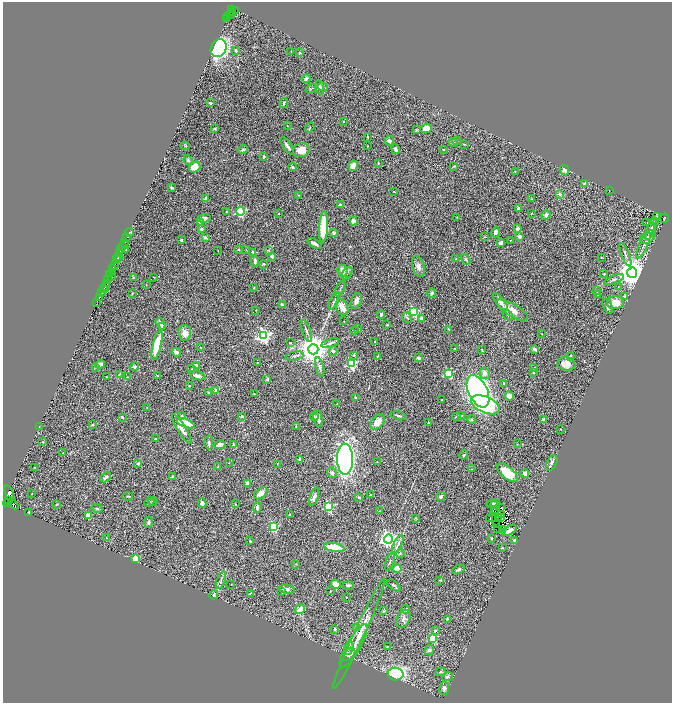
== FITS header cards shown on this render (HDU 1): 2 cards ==
NAXIS1  =                 1339
NAXIS2  =                 1402

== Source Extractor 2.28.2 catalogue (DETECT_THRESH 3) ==
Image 1339 x 1402 px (HDU 1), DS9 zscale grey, zoomed out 1/2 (1 PNG px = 2 x 2 image px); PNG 674 x 705 px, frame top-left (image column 2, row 1402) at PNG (3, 2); each listed source drawn as its Kron ellipse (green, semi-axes under 4 px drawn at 4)
Background 0.643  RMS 0.039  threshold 0.118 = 3 sigma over >= 5 px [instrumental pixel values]
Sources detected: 367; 36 cannot appear on this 1/2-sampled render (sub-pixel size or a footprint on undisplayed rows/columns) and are neither listed nor drawn; the other 331 listed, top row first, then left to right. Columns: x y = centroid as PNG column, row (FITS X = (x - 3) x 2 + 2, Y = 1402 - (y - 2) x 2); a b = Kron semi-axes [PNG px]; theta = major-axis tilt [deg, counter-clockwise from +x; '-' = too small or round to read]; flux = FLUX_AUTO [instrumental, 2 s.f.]
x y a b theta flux
231 10 2 1 - 79
235 10 3 2 - 120
232 13 4 1 - 12
231 15 3 1 - 26
228 17 3 2 - 81
227 19 2 1 - 27
219 48 9 7 63 1300
236 50 3 2 - 13
291 51 2 1 - 2.6
300 53 3 2 - 6.3
306 79 4 3 - 16
320 87 7 4 -84 13
323 87 5 3 - 9.2
311 89 5 3 - 8
210 103 3 2 - 12
284 103 5 3 - 8
344 121 2 2 - 9.7
287 126 2 2 - 2.9
310 127 5 3 - 8.6
426 128 6 4 21 74
215 129 3 3 - 6.4
417 130 3 3 - 7.4
367 137 4 2 - 5
389 141 5 4 - 29
457 141 4 3 - 7.5
453 142 5 3 - 8.9
464 144 3 2 - 4.3
185 146 4 3 - 6.1
287 146 10 3 -57 26
367 146 2 2 - 2.8
396 149 5 4 - 21
243 150 5 3 - 15
301 150 8 7 - 100
443 150 2 2 - 3.3
264 156 4 2 - 6.9
188 160 5 4 - 9.3
378 163 3 3 - 5.8
353 166 5 4 - 60
454 166 4 3 - 5.3
195 167 6 5 - 63
292 167 4 3 - 10
564 170 5 4 - 16
515 172 3 2 - 2.3
584 183 4 2 - 5.2
172 188 3 2 - 7.8
609 190 2 1 - 2.1
394 192 2 2 - 4.1
560 194 3 2 - 45
299 195 3 2 - 3.3
205 199 4 2 - 22
532 199 2 2 - 2.9
340 205 4 3 - 11
518 208 2 2 - 21
226 211 2 2 - 5.1
240 211 4 3 - 570
279 213 2 2 - 3.9
531 213 2 2 - 4
546 215 5 4 - 19
657 216 2 2 - 6.1
457 217 2 2 - 2.3
204 218 6 4 5 34
664 218 4 2 - 69
353 221 4 4 - 33
200 222 3 3 - 4.8
647 222 2 1 - 23
654 222 4 1 - 5.8
652 226 8 3 73 14
323 227 15 4 86 270
201 229 2 2 - 45
517 229 3 3 - 17
650 231 9 3 70 19
129 232 4 3 - 7.3
496 232 5 4 - 23
334 233 3 3 - 18
127 237 3 1 - 10
484 237 3 3 - 5.1
519 237 3 3 - 21
648 237 9 5 35 24
205 238 2 2 - 35
181 240 2 2 - 37
510 241 2 1 - 2.4
125 242 2 1 - 17
315 243 8 3 -32 30
501 243 3 3 - 29
643 245 14 3 66 29
123 246 3 1 - 53
239 249 3 2 - 7.9
246 249 2 1 - 2.2
121 250 2 2 - 76
126 250 3 1 - 5.2
218 250 2 1 - 2.6
269 250 3 2 - 5.8
252 252 3 3 - 8.5
120 254 3 1 - 96
625 255 12 3 -69 18
119 256 2 2 - 120
272 256 3 3 - 17
601 257 3 2 - 3.1
118 258 2 1 - 78
456 259 2 2 - 4.7
466 259 6 4 -56 13
116 260 2 1 - 110
255 261 5 3 - 14
264 264 4 3 - 11
114 265 5 2 - 440
418 266 10 6 -72 43
112 269 2 1 - 0.76
343 271 6 4 -65 57
112 272 4 3 - 320
347 273 7 3 56 16
632 273 5 5 - 13000
604 274 4 3 - 6.1
110 275 3 2 - 170
112 277 3 1 - 40
133 277 3 3 - 5.3
154 277 2 1 - 1.9
108 279 3 2 - 220
614 280 10 3 22 17
107 284 2 1 - 37
146 285 2 1 - 2.1
106 287 4 2 - 90
618 287 3 2 - 2.4
103 288 3 1 - 32
254 288 2 2 - 3
340 289 8 2 65 15
596 291 4 3 - 11
102 292 2 2 - 33
132 293 2 2 - 3.9
432 293 5 4 - 15
598 295 4 3 - 7.1
99 297 3 2 - 240
625 297 3 3 - 15
334 301 9 2 62 13
356 301 8 5 69 33
97 302 3 1 - 16
500 302 10 4 -52 40
615 302 8 6 5 86
282 305 2 2 - 47
608 306 8 3 -66 19
342 307 8 6 -65 77
256 310 2 1 - 1.9
512 310 18 6 -31 80
414 312 3 3 - 590
381 315 4 2 - 18
508 315 6 2 -57 7.6
407 317 5 3 - 11
421 318 3 3 - 19
344 321 2 2 - 5
160 324 6 3 -58 22
387 325 4 2 - 6.4
163 326 3 3 - 12
358 328 3 2 - 3.4
448 329 3 3 - 5.2
306 331 12 3 -69 18
354 331 3 3 - 5.6
185 333 8 6 -86 51
542 334 3 2 - 2.5
264 336 4 4 - 1800
375 342 2 2 - 5.7
290 343 2 2 - 4.7
330 343 9 3 17 15
157 345 15 4 76 200
201 348 3 2 - 3
455 348 3 2 - 3.5
313 349 5 5 - 14000
535 349 4 3 - 28
482 350 4 2 - 5.5
333 351 5 3 - 12
176 352 4 3 - 34
354 355 4 3 - 8.2
294 356 9 3 12 14
377 356 3 3 - 4
570 356 4 3 - 11
419 358 4 3 - 22
257 363 2 2 - 3.2
100 364 5 4 - 28
351 364 3 3 - 680
566 364 9 6 -9 69
196 366 3 3 - 17
95 367 3 3 - 5.1
134 367 5 4 - 13
320 367 10 4 -76 21
534 368 3 2 - 5.9
191 369 3 2 - 3.2
448 373 3 3 - 420
485 373 6 5 - 34
533 373 3 3 - 9.7
119 374 4 2 - 6.5
157 376 3 3 - 5.7
197 376 8 3 -17 23
106 377 3 2 - 2.9
128 377 3 2 - 4.5
267 379 3 3 - 16
504 383 3 2 - 6.1
190 386 2 2 - 3.4
216 390 4 3 - 19
478 391 17 9 -64 4200
208 392 3 2 - 5.9
254 394 3 2 - 3.6
509 396 5 3 - 54
355 397 2 2 - 5.6
442 399 3 2 - 4
337 404 2 1 - 3.5
485 405 15 8 -23 340
147 408 2 2 - 3.4
181 415 3 2 - 6.8
462 415 3 2 - 5.3
242 416 3 3 - 9
398 416 8 2 -15 15
122 417 4 2 - 5.6
314 417 4 3 - 11
456 417 3 3 - 5.4
318 419 8 4 -79 51
472 419 4 3 - 8.6
543 420 4 3 - 22
377 422 9 6 48 85
428 422 2 2 - 2.9
186 423 9 3 -20 210
92 425 4 3 - 5.3
39 426 3 1 - 1.8
296 426 3 2 - 4.1
182 429 17 3 -57 45
561 429 2 2 - 4.3
155 439 2 2 - 7.2
43 442 3 3 - 6.3
209 442 7 4 -88 13
233 444 3 2 - 6.4
517 444 3 2 - 3.5
220 445 6 4 10 27
63 453 2 2 - 3.3
464 455 4 3 - 7.2
300 459 4 3 - 13
345 459 15 8 -89 3200
377 462 2 1 - 2
138 463 2 2 - 15
229 463 3 2 - 2.3
552 463 8 5 62 20
277 464 3 2 - 3.4
35 467 2 2 - 3.8
218 467 3 3 - 6.1
471 469 2 2 - 3.1
332 473 6 4 -48 17
507 473 13 6 -40 180
525 473 4 4 - 25
106 477 6 3 46 17
173 477 3 2 - 4.7
247 483 3 3 - 18
9 493 8 3 -70 530
32 493 2 2 - 4.4
261 493 8 5 36 55
370 495 2 2 - 4.7
128 496 5 3 - 7.3
314 497 9 4 71 31
359 497 4 3 - 8.8
441 497 5 3 - 17
9 501 3 2 - 5.8
153 501 5 2 - 6.6
149 502 5 2 - 5.3
8 503 4 3 - 270
202 503 5 4 - 21
13 504 6 4 -45 650
56 504 4 2 - 5.1
235 504 2 2 - 4.1
492 504 5 3 - 7
495 504 5 3 - 12
329 506 3 3 - 600
257 507 5 3 - 29
97 508 5 3 - 10
501 508 2 1 - 0.99
495 509 3 1 - 4.8
380 511 4 2 - 5.6
29 512 3 2 - 4
495 512 3 1 - 1.9
289 514 3 2 - 4.2
501 514 2 1 - 1.5
88 515 2 2 - 120
498 517 3 1 - 0.57
416 518 3 3 - 5.7
490 518 3 2 - 3.2
501 518 2 1 - 3.1
149 522 5 4 - 16
496 525 2 1 - 2.3
274 527 3 3 - 480
498 529 4 1 - 1
503 529 3 3 - 23
510 530 8 3 31 43
107 538 3 2 - 2.9
492 538 4 3 - 6.4
388 539 4 4 - 3000
514 540 3 3 - 11
250 541 3 2 - 8.5
398 544 10 3 65 23
334 547 10 3 -10 200
502 548 3 3 - 7.3
400 554 4 3 - 7.8
135 558 3 3 - 220
390 562 9 3 70 14
296 564 3 2 - 3.6
397 569 4 4 - 85
459 569 6 3 26 16
221 580 9 2 69 17
440 580 3 2 - 4.7
231 584 3 2 - 2.5
336 584 5 4 - 64
348 585 5 3 - 16
394 586 8 3 -39 13
287 589 8 4 -7 25
330 591 2 2 - 3.2
282 592 3 3 - 4.7
250 593 3 3 - 5.7
214 595 5 4 - 34
346 597 3 2 - 2.8
300 609 5 4 - 57
406 610 4 4 - 12
384 611 4 3 - 7.1
403 619 9 6 65 26
447 619 3 2 - 3.4
357 628 3 3 - 43
335 629 3 2 - 14
436 630 4 3 - 6.3
359 634 61 5 65 140
433 638 3 3 - 320
354 646 24 7 60 73
387 647 2 2 - 4
349 648 7 3 71 18
429 650 5 4 - 13
348 655 8 5 33 80
441 672 5 3 - 9.7
396 674 8 6 -3 1300
447 677 5 4 - 12
444 688 6 5 - 23
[36 sub-pixel or undisplayed-footprint detections neither listed nor drawn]